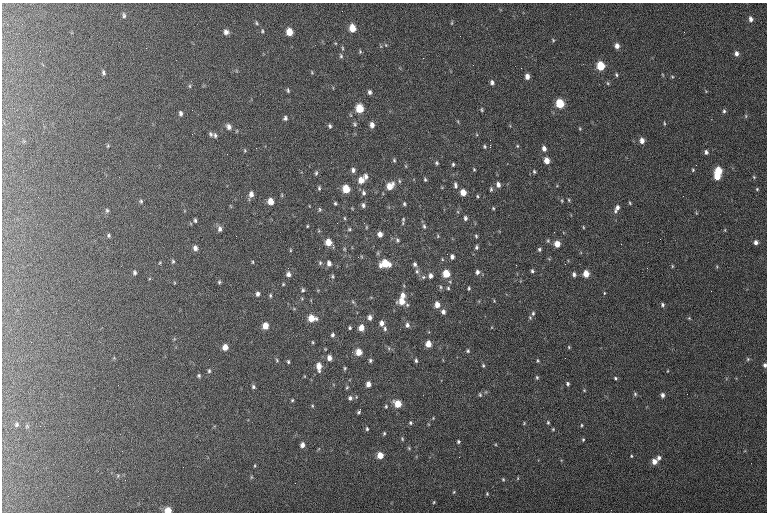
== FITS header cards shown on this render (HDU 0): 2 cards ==
NAXIS1  =                  765 / length of data axis 1
NAXIS2  =                  510 / length of data axis 2

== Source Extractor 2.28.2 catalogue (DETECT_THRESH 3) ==
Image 765 x 510 px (HDU 0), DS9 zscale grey, 1 PNG px = 1 image px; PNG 769 x 514 px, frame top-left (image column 1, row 510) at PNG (2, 3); no overlay
Background 129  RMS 6.9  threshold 20.8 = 3 sigma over >= 5 px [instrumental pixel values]
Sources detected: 233; all 233 listed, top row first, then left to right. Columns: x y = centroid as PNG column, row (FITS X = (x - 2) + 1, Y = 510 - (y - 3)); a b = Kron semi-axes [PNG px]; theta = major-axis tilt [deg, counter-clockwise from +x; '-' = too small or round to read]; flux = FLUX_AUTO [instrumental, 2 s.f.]
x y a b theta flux
124 15 8 5 -83 1100
751 19 6 5 - 1800
256 23 6 4 -62 650
452 23 6 3 82 510
352 28 6 5 - 6600
262 31 5 4 - 590
226 32 6 6 - 2000
289 32 6 5 - 6000
684 32 2 2 - 320
553 40 5 3 - 480
386 45 5 3 - 410
617 46 6 5 - 2400
146 48 2 2 - 280
342 48 5 3 - 470
360 52 5 4 - 530
736 53 7 5 -81 1700
341 56 6 4 -76 650
600 66 6 5 - 13000
312 72 5 4 - 460
103 73 7 4 -72 1000
616 75 5 4 - 680
663 75 6 3 -70 420
527 76 6 4 -82 2500
672 77 5 4 - 560
492 82 5 5 - 1300
608 83 5 5 - 570
190 86 6 4 -89 610
288 90 5 3 - 680
369 92 4 3 - 1200
560 103 6 5 - 15000
359 108 6 5 - 12000
482 110 6 4 -63 600
724 111 6 4 90 850
180 113 6 4 -77 1100
746 116 6 4 -90 600
285 118 5 4 - 1000
664 123 6 3 -88 540
355 124 6 4 -39 640
372 125 5 4 - 2300
330 126 4 3 - 770
229 127 7 6 - 1900
580 129 5 3 - 460
211 134 7 5 -35 860
215 135 6 4 -82 850
490 140 2 2 - 210
642 141 6 5 - 2900
490 145 3 2 - 4700
108 146 5 4 - 570
484 146 4 4 - 670
517 146 5 4 - 480
544 149 5 4 - 2100
245 150 5 3 - 430
706 152 6 5 - 1300
394 160 5 4 - 610
547 160 6 5 - 4300
437 163 5 4 - 740
453 164 4 3 - 660
406 166 6 3 -71 430
474 169 4 3 - 500
353 170 4 4 - 1300
693 170 5 4 - 610
718 171 6 6 - 11000
534 172 5 3 - 600
316 173 6 4 88 680
366 176 6 5 - 1600
717 176 5 5 - 5900
754 177 5 4 - 540
425 179 5 3 - 640
361 180 6 5 - 3900
399 181 5 3 - 550
498 184 7 5 -78 1900
455 185 9 5 -83 1300
390 186 7 6 - 5800
319 188 5 3 - 630
346 189 6 5 - 9800
491 189 7 4 81 820
757 189 4 4 - 570
463 192 5 5 - 4800
364 193 7 5 -84 1000
251 194 7 5 77 2300
477 196 4 4 - 570
569 200 5 4 - 530
141 201 6 5 - 830
271 201 5 5 - 4900
335 203 4 3 - 590
630 203 5 3 - 490
404 204 4 3 - 640
363 205 6 4 -82 1100
493 208 5 4 - 550
617 208 10 5 63 2100
320 209 5 4 - 570
107 210 7 5 78 890
696 213 5 3 - 440
345 218 5 3 - 440
465 218 5 4 - 1200
403 219 6 4 72 680
195 220 5 3 - 800
307 226 3 2 - 390
424 226 7 5 -72 910
366 227 5 3 - 420
583 227 4 2 - 380
220 229 8 5 84 1500
349 229 5 4 - 600
725 230 5 3 - 380
380 234 5 4 - 2500
109 235 6 5 - 810
236 236 3 2 - 460
438 236 5 5 - 510
476 236 5 3 - 670
397 240 6 5 - 910
328 242 6 5 - 5700
756 242 5 5 - 1700
557 244 6 5 - 4500
476 247 5 4 - 920
195 248 6 5 - 1900
344 249 5 4 - 470
539 249 5 5 - 770
290 250 5 3 - 420
452 257 6 5 - 1500
442 259 5 3 - 410
173 261 6 5 - 760
253 262 4 3 - 420
320 263 6 5 - 720
329 263 6 5 - 1900
385 263 8 6 2 11000
415 264 5 4 - 1100
516 265 3 2 - 400
672 266 5 3 - 450
647 268 2 2 - 310
417 271 7 6 - 1200
532 271 5 4 - 860
134 272 7 6 - 1100
477 272 6 5 - 1500
446 273 6 5 - 9100
288 274 4 3 - 3300
574 274 5 4 - 1200
586 274 5 5 - 5400
332 276 6 5 - 690
430 276 6 5 - 1700
423 277 6 5 - 870
219 282 5 4 - 660
283 284 4 3 - 390
441 287 6 5 - 780
448 288 5 4 - 630
469 288 5 3 - 650
303 290 5 4 - 690
604 293 5 3 - 370
257 294 5 4 - 1400
270 295 5 4 - 650
403 295 6 5 - 2700
402 301 8 7 - 5400
494 301 5 4 - 430
353 302 6 4 -45 660
437 305 6 5 - 3700
662 305 5 5 - 900
443 312 6 5 - 1800
533 313 7 5 76 1200
370 317 6 5 - 1900
312 318 7 6 - 6800
689 318 5 4 - 480
382 323 6 5 - 2100
407 325 6 5 - 1500
265 326 6 5 - 5100
350 328 4 3 - 620
361 328 6 5 - 3900
385 329 6 4 -77 950
332 335 5 4 - 950
313 342 4 3 - 430
428 344 5 5 - 4500
225 347 6 5 - 3800
569 347 5 4 - 490
389 348 6 4 -88 620
468 351 6 5 - 750
358 352 6 5 - 5500
329 358 5 4 - 2600
748 359 5 4 - 580
277 360 6 4 -69 620
370 360 4 4 - 760
416 360 5 3 - 870
288 361 5 4 - 690
538 361 5 3 - 530
483 365 5 4 - 690
765 365 5 4 - 990
319 366 9 5 -86 4500
345 368 5 3 - 560
209 371 6 4 -78 710
667 371 4 2 - 290
199 376 5 4 - 740
537 377 6 4 -69 640
615 378 4 3 - 640
368 384 5 4 - 2800
568 384 5 4 - 860
253 387 5 4 - 860
347 387 5 4 - 530
584 390 5 3 - 410
635 394 5 5 - 650
480 395 6 5 - 750
662 395 5 4 - 1500
350 398 6 6 - 1200
292 400 5 4 - 540
398 404 7 6 - 7500
312 406 5 3 - 450
386 406 5 4 - 610
360 409 3 2 - 480
359 412 4 3 - 670
433 418 4 4 - 420
410 423 6 5 - 820
524 423 5 3 - 440
548 423 6 4 -75 690
17 424 5 5 - 780
582 425 4 3 - 500
367 429 5 4 - 680
553 429 4 3 - 490
384 433 5 4 - 630
402 439 6 4 -70 590
583 440 4 4 - 540
458 442 5 5 - 720
302 445 6 5 - 2100
409 448 5 4 - 580
380 455 6 5 - 5600
631 456 4 3 - 450
459 457 2 2 - 340
659 458 6 5 - 1400
654 461 6 6 - 3400
255 466 5 3 - 460
118 476 5 5 - 690
251 477 6 4 89 610
518 478 6 3 72 430
503 479 6 4 -68 610
454 492 5 4 - 510
487 494 5 4 - 560
434 502 4 4 - 530
168 510 5 5 - 6600
At the frame edge (FLAGS 8, measured only in part): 2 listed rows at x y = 765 365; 168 510